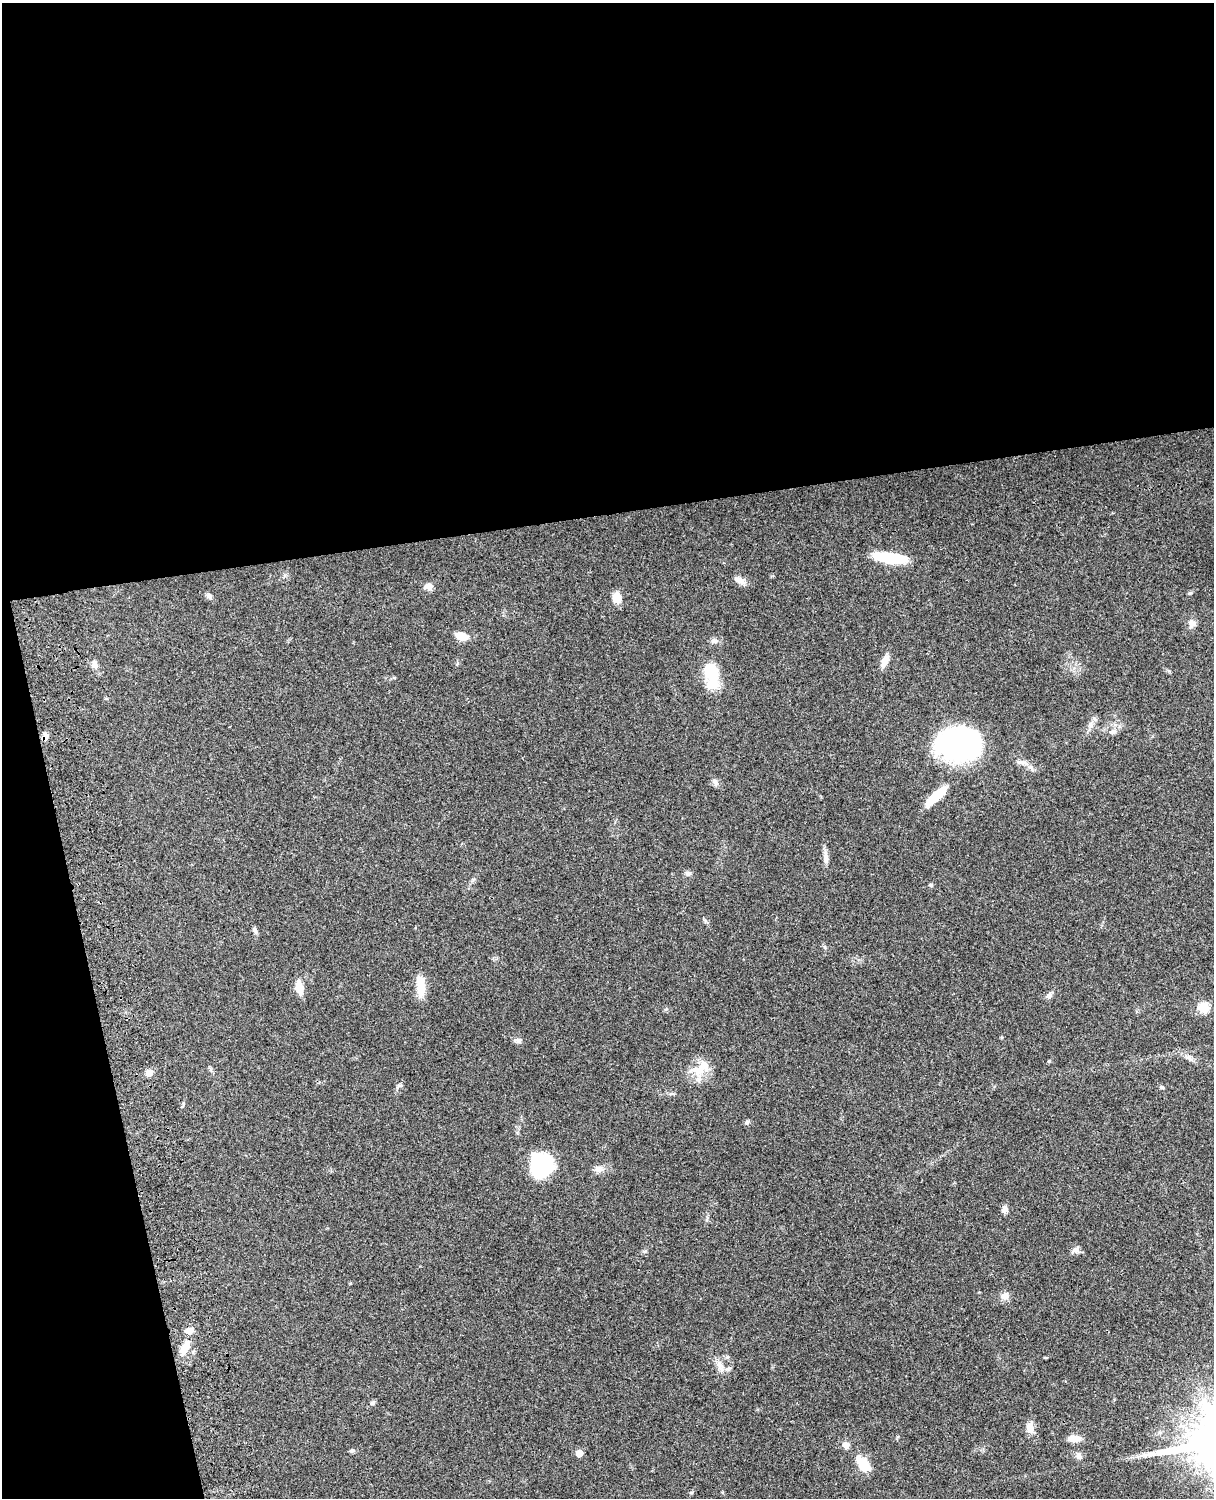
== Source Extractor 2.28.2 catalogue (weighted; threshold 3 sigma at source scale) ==
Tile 1 of 4 x 3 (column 1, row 1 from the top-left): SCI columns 122-1333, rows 3268-4763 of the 5089 x 4927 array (HDU 1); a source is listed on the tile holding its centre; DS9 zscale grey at full resolution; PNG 1216 x 1500 px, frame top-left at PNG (2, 3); no overlay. Shown black and unused: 39% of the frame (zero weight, under 3 of 4 exposures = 6% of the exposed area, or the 3 px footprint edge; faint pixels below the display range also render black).
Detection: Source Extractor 2.28.2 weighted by HDU 2 'WHT'; one run over the whole footprint, this tile lists its part. Background 0.081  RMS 0.0059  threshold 0.0264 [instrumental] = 3 sigma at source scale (4.5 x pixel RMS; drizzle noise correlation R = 1.50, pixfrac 1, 0.05/0.05 arcsec/px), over >= 5 px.
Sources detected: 53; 1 inside a brighter object's white glare — not listed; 2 inside a brighter listed object's ellipse — not listed separately; the other 50 listed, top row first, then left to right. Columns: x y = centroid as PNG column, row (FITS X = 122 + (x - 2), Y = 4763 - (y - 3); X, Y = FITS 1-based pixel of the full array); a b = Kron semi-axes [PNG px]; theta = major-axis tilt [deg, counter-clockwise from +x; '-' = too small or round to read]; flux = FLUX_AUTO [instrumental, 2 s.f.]
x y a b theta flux
890 558 31 9 -8 27
740 580 17 7 -27 3.5
428 586 10 8 -3 3.1
1190 593 6 5 - 0.81
209 596 8 6 -41 1.9
617 598 12 10 -58 6.6
1191 624 11 9 -88 3.1
462 636 14 8 -13 6.3
714 641 11 6 -1 2
885 661 13 7 65 6
95 665 12 8 -63 3
712 675 33 15 -83 21
1095 719 7 4 -70 1.1
1113 732 11 7 17 2.6
45 737 10 7 64 2.7
959 744 40 29 3 130
1020 762 14 6 -11 2.6
715 782 10 7 -53 2
932 799 22 12 47 8.5
826 858 19 6 -87 3.3
688 873 9 6 0 1.5
931 885 5 4 - 0.91
255 930 9 5 -52 1.3
421 986 26 9 -86 9.8
299 987 15 8 -79 7
1049 995 8 5 73 1.5
1204 1007 6 5 - 32
518 1040 10 6 -14 1.7
1189 1058 14 6 -38 2.7
1049 1061 5 4 - 0.58
699 1070 20 15 16 10
148 1073 9 8 - 2.9
1162 1087 6 4 -2 0.69
747 1122 6 5 - 1.1
542 1164 23 22 - 38
598 1169 11 8 4 3.3
1005 1209 9 7 84 2.8
1075 1250 10 7 16 2.5
1004 1296 12 9 21 3.5
189 1331 10 9 - 3.8
185 1348 18 9 58 7.5
720 1366 19 7 -75 3.9
373 1403 7 6 - 1.3
1030 1428 12 7 90 6.3
1074 1439 12 7 -1 7.4
846 1445 8 7 - 3.3
352 1451 6 5 - 1
579 1453 5 5 - 7.6
1079 1456 9 8 - 2.4
863 1464 21 10 -51 11
Overlapping masked pixels (flux is a lower limit): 1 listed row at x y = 45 737
Unlisted compact peaks at least as high as the median listed source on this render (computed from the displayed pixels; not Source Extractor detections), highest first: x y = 645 1251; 705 921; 825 947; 1169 671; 400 1085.